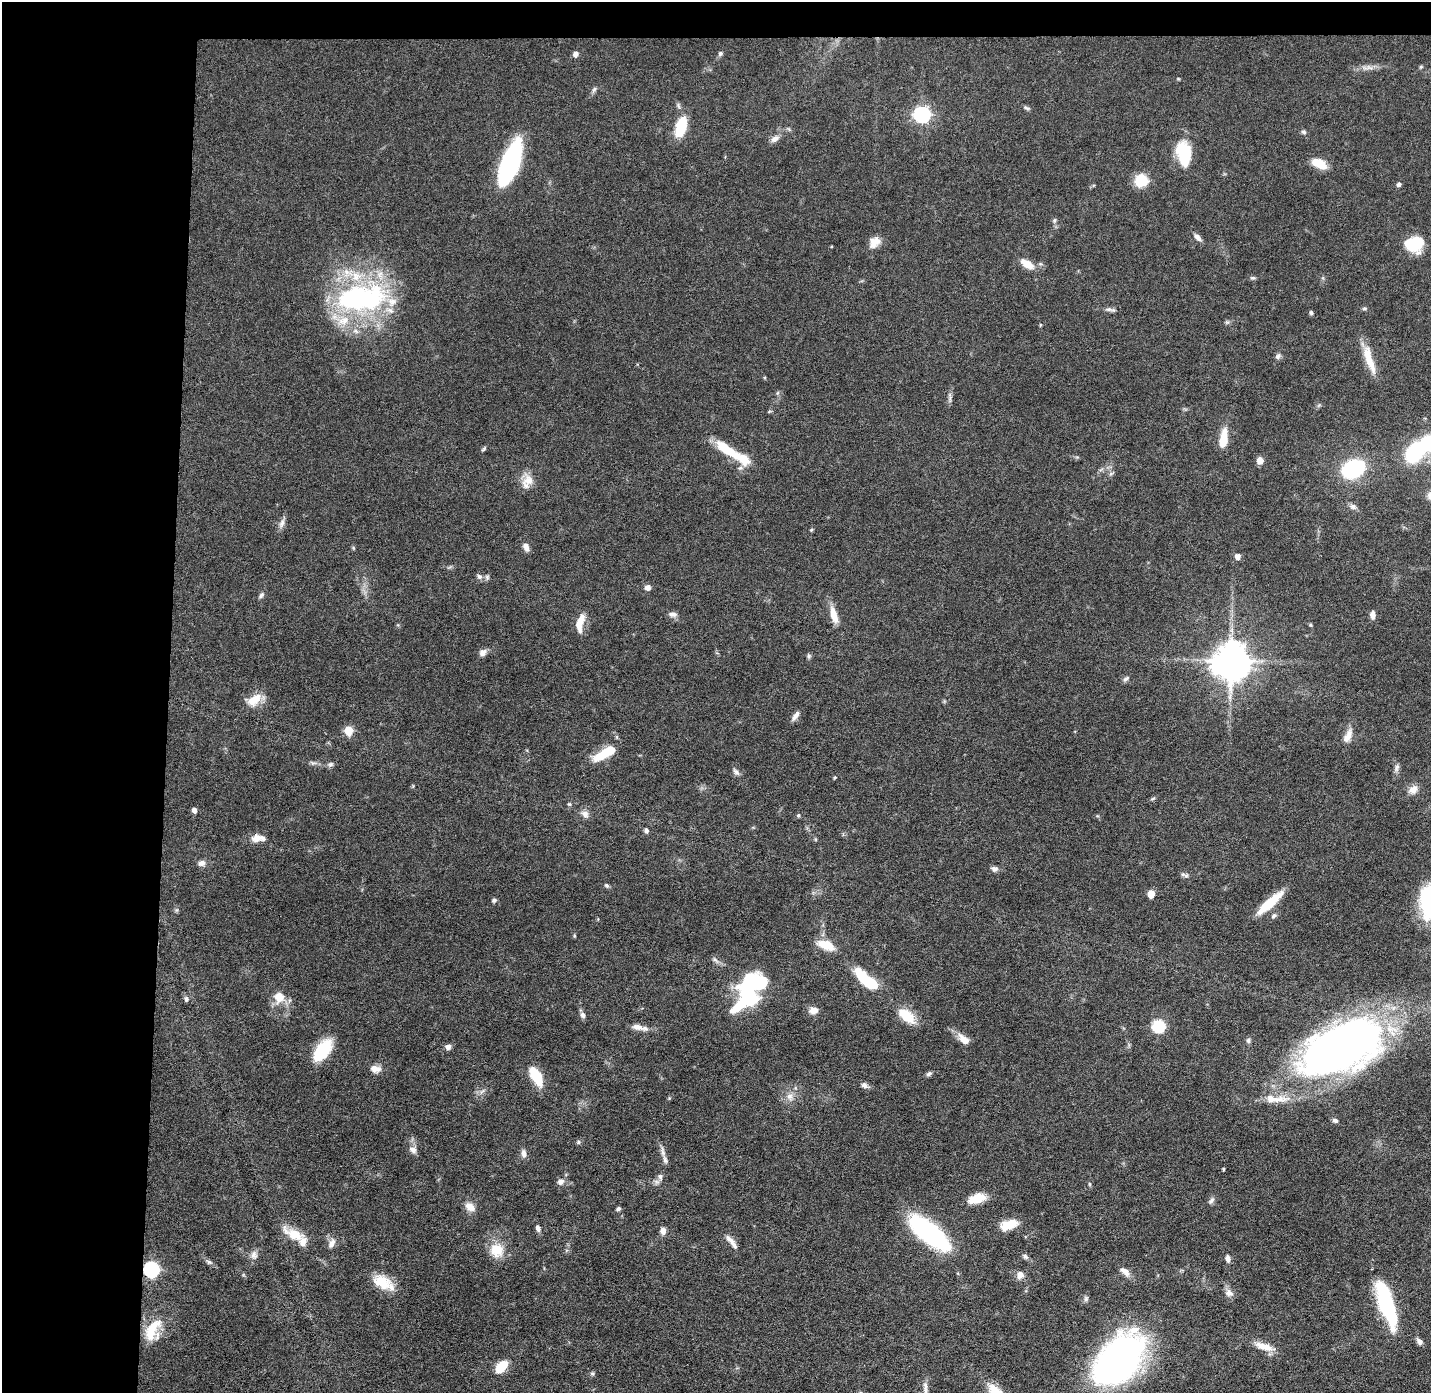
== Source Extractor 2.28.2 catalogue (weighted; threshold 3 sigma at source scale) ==
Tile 1 of 3 x 3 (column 1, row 1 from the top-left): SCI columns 1-1429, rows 2856-4246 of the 4288 x 4319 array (HDU 1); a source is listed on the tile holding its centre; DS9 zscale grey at full resolution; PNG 1433 x 1395 px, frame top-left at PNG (2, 2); no overlay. Shown black and unused: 14% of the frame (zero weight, under 4 of 8 exposures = <1% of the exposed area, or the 3 px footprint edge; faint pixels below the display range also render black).
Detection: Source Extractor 2.28.2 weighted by HDU 2 'WHT'; one run over the whole footprint, this tile lists its part. Background 0.0817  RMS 0.0032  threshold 0.0133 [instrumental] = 3 sigma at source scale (4.09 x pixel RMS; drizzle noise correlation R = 1.36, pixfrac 0.8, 0.05/0.05 arcsec/px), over >= 5 px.
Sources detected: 159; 5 inside a brighter object's white glare — not listed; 12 inside a brighter listed object's ellipse — not listed separately; the other 142 listed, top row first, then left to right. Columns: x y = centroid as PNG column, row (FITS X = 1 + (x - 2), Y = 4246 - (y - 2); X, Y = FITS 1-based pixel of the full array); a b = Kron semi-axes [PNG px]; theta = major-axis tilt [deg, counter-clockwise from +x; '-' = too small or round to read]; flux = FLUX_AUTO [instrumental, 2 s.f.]
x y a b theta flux
720 53 6 6 - 0.64
576 54 6 5 - 1.3
1421 67 6 4 45 0.38
1369 68 13 6 -2 1.7
594 90 10 5 65 0.75
1026 108 9 5 -19 0.68
922 114 7 7 - 90
681 127 21 10 74 10
1304 132 7 5 -18 0.62
775 139 12 8 35 1.7
1184 153 28 15 -81 12
510 163 42 15 69 41
1319 163 17 9 -27 5.5
1141 180 13 12 - 7.6
1398 184 6 5 - 0.67
1054 220 7 6 - 0.65
1197 237 12 6 -47 1.2
874 242 16 12 51 2.9
1414 244 17 14 13 13
1027 264 20 9 -32 3.6
1253 278 7 5 18 0.52
361 299 63 30 1 59
1364 308 6 4 1 0.45
1109 309 10 6 -10 0.95
1311 312 6 4 -87 0.52
1040 325 4 3 - 0.3
1278 356 9 6 61 0.87
1369 359 41 9 -72 6.3
950 397 15 4 -85 0.95
1223 439 23 9 81 5.7
484 449 8 4 47 0.47
727 450 37 11 -34 10
1415 453 18 13 52 24
1260 461 6 6 - 2.5
1353 469 14 10 28 44
1111 474 7 5 30 0.61
528 480 19 14 38 3.8
1353 507 10 7 -26 1.1
282 523 12 6 63 1.4
811 530 5 4 - 0.35
526 547 11 7 -69 1.5
1237 556 5 5 - 1.8
479 576 8 6 -43 0.92
487 577 8 5 -89 0.67
648 587 6 6 - 1.3
261 595 8 5 53 0.7
673 614 11 7 -5 1.3
834 615 23 8 -74 4
1372 615 8 6 -86 1.6
580 623 23 8 78 4.2
1310 625 5 4 - 0.34
483 652 9 8 - 1.5
809 656 6 5 - 0.54
1231 660 10 9 - 760
1126 679 10 5 37 0.74
254 700 20 11 38 4.8
796 715 13 6 58 1.5
348 730 6 5 - 9.6
1348 736 21 9 63 2.8
601 756 20 11 27 5.8
313 763 8 6 0 0.77
331 764 8 6 31 0.76
1397 768 11 6 73 1.1
736 772 12 6 -50 1
835 777 4 3 - 0.32
1413 789 12 10 46 2.3
1153 798 7 3 19 0.42
194 810 6 5 - 1.2
585 814 11 9 -49 1.6
798 815 5 4 - 0.42
646 831 6 5 - 0.79
257 838 12 9 10 2.8
201 863 9 7 13 1.4
994 869 9 7 -11 1
1183 874 8 5 -27 0.76
606 885 6 5 - 0.54
1151 894 5 5 - 5.9
494 900 5 5 - 0.7
1270 903 32 8 42 9.7
1274 916 8 6 44 0.84
826 945 21 10 -21 5.6
715 960 11 4 -41 0.88
867 980 30 10 -40 15
279 997 14 13 - 4.5
186 999 6 5 - 0.93
747 999 33 18 49 36
813 1010 12 8 3 2
583 1015 8 6 -66 1.1
906 1015 21 11 -41 7.5
1158 1026 6 6 - 31
637 1027 16 7 -11 2.3
964 1040 17 9 -44 3.1
1248 1040 7 6 - 0.72
1342 1046 69 36 25 250
448 1047 7 7 - 1.1
322 1050 20 11 55 16
375 1069 14 9 -11 2.2
929 1074 8 5 38 0.75
536 1076 20 9 -62 10
864 1085 9 7 -19 1.2
482 1091 9 4 48 0.85
790 1096 10 9 - 2
1278 1099 37 9 6 5.6
1335 1120 8 5 -23 0.78
578 1142 6 5 - 0.48
413 1150 11 8 -49 1.7
524 1153 10 7 -87 1.5
665 1160 12 6 -72 1.3
1223 1169 3 2 - 0.37
660 1177 10 6 -81 1.1
561 1182 10 8 30 1.4
1090 1184 6 4 -88 0.38
977 1198 18 9 18 6.1
1211 1201 10 6 50 0.93
470 1207 12 9 -41 2.8
618 1209 6 5 - 0.58
1008 1225 21 10 20 5.8
538 1228 9 6 -70 1.1
663 1231 7 6 - 1.8
929 1233 44 16 -39 48
294 1234 30 11 -26 6.4
730 1240 17 6 -45 1.8
332 1243 15 8 66 1.8
497 1250 20 18 -54 6.1
254 1255 11 9 -82 1.6
1025 1256 9 5 -38 0.82
1228 1258 8 5 -81 1.3
209 1262 9 5 -21 0.74
151 1269 7 7 - 64
1125 1272 16 8 -44 1.9
1020 1275 10 8 62 1.9
382 1282 23 15 -26 7.3
1229 1293 12 9 -36 1.7
1086 1299 8 6 87 0.73
1387 1304 46 13 -72 33
152 1330 29 15 65 8.9
1419 1341 9 6 -46 1.2
1264 1346 26 8 -18 4.3
1120 1359 50 30 52 140
503 1364 11 8 16 4.3
592 1373 6 5 - 0.5
925 1388 18 6 -86 1.7
Overlapping masked pixels (flux is a lower limit): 1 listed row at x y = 151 1269
Isophote crosses this tile's border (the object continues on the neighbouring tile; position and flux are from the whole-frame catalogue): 1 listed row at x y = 1342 1046